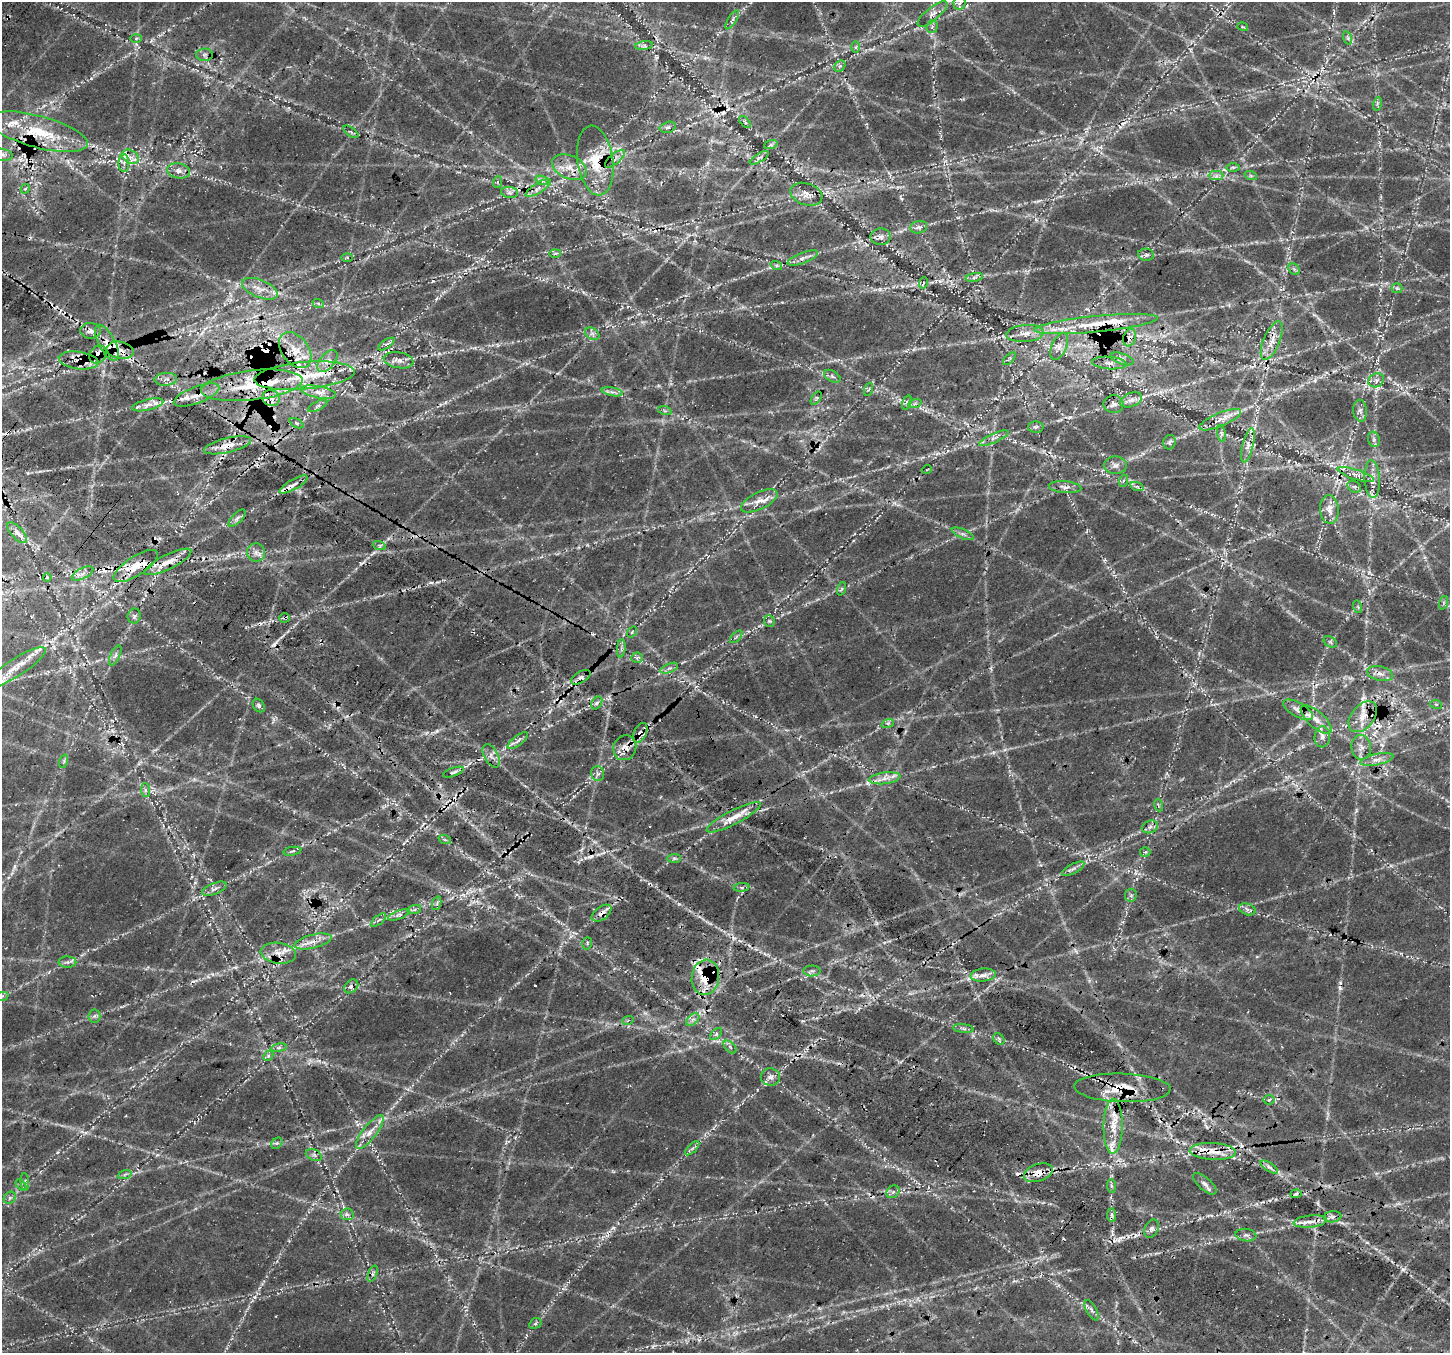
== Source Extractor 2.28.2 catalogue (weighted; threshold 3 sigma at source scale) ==
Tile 6 of 4 x 4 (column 2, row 2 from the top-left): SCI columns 1676-3123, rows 3171-4521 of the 6236 x 6279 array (HDU 1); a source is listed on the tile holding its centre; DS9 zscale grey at full resolution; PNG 1452 x 1355 px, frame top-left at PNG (2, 2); each listed source drawn as its Kron ellipse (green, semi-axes under 4 px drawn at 4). Shown black and unused: <1% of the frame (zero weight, under 3 of 4 exposures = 14% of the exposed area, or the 3 px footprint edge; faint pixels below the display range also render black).
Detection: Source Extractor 2.28.2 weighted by HDU 2 'WHT'; one run over the whole footprint, this tile lists its part. Background 0.0718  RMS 0.008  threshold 0.0359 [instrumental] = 3 sigma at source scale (4.5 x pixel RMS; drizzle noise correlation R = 1.50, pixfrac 1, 0.0396/0.0396 arcsec/px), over >= 5 px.
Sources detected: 286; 1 too faint to see at this stretch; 47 cosmic-ray / hot-pixel residue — neither listed nor drawn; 27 inside a brighter listed object's ellipse — not listed separately; the other 211 listed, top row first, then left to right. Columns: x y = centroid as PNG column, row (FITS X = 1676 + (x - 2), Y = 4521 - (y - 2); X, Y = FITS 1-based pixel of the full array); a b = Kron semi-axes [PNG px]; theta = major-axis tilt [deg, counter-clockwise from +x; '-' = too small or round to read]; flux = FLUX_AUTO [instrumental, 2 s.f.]
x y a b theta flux
959 3 6 6 - 2.2
932 14 18 6 39 5.1
732 20 11 3 58 2.2
932 27 6 5 - 2
1243 27 5 3 - 0.91
136 38 5 4 - 0.98
1348 38 7 4 -72 1.5
644 46 9 4 8 1.7
856 47 6 4 90 1.3
204 55 8 6 0 2.4
840 66 6 5 - 1.7
1377 104 7 4 72 1.4
745 122 7 4 -47 1.4
668 127 8 5 16 2.1
38 132 51 16 -15 41
351 132 9 4 -36 1.4
771 144 7 4 20 1.5
2 155 11 6 -7 3.5
130 157 9 6 -28 4.5
759 158 11 3 32 1.9
615 159 12 5 41 3.4
595 161 35 18 -82 28
124 163 9 5 -89 2.9
569 167 18 11 -24 12
1233 167 7 4 0 1.6
179 171 11 7 -12 4.8
1216 176 7 4 0 2.2
1251 176 6 4 -19 1.3
542 180 7 4 -21 1.9
498 182 6 4 70 1.2
538 188 15 5 33 4.6
25 189 5 4 - 1.3
509 192 8 5 -6 2.7
806 194 16 11 -17 7.6
919 227 8 6 13 2.7
881 237 10 8 1 3.8
555 253 6 4 2 0.97
1146 255 8 6 -7 2.4
347 258 6 4 -1 0.99
803 258 16 5 21 3.9
776 265 6 4 -19 1.3
1294 269 6 5 - 1.5
974 277 9 4 9 2.3
923 283 5 3 - 1.1
1397 288 5 5 - 1.6
260 289 19 9 -22 8.5
318 303 6 3 -20 1.3
1096 324 62 8 6 27
90 331 10 7 -2 4.3
1025 333 19 8 5 7.5
592 334 8 5 -30 2.6
1130 338 9 6 72 3.9
1272 341 21 8 67 9.1
107 343 20 8 -62 10
386 344 9 4 33 1.9
1059 346 14 7 66 5.3
120 350 13 8 -11 9.2
295 350 20 13 -53 14
98 354 9 8 - 12
1009 359 8 4 45 1.7
1122 359 12 5 -18 3
79 360 20 8 -7 9.5
399 360 15 8 -10 5.2
327 361 13 7 49 5.2
1109 363 17 6 -4 5.1
305 376 50 13 5 37
832 376 9 5 -30 2.1
166 379 11 6 4 3.8
1376 380 8 6 26 3
252 385 51 15 7 41
869 389 7 4 70 1.5
318 392 18 6 -11 6.3
612 392 11 3 -10 2.4
196 395 24 8 21 9.3
271 398 9 8 - 5.3
816 398 7 4 53 1.2
1131 400 11 7 22 4.3
907 403 7 4 71 1.8
915 403 7 4 20 1.7
1114 404 10 9 - 3.4
148 405 16 5 13 5.6
318 406 10 4 28 2.2
665 411 7 4 -18 1.3
1360 411 11 6 -85 3.3
1220 420 22 7 23 7.8
297 423 8 4 -27 1.3
1036 427 7 5 1 2
1221 434 8 4 -81 1.6
994 438 16 4 24 3.8
1374 439 8 6 -72 2.1
1170 442 7 6 - 1.7
228 445 24 7 13 10
1248 445 18 5 76 5.1
1115 465 11 8 1 3.8
927 469 5 3 - 0.66
1356 475 19 5 -17 5.3
1372 479 19 7 -86 7
1123 481 6 4 72 1.3
293 485 16 5 30 4.4
1065 487 16 6 -4 4.2
1137 487 7 4 -19 1.6
1354 487 7 5 -29 1.8
759 501 20 8 26 7.6
1329 509 14 9 -85 7.9
237 518 11 5 45 2.8
17 533 13 6 -48 4.2
963 534 12 4 -23 2.5
379 545 7 4 -19 1.3
256 552 9 9 - 4.3
168 562 26 7 26 12
136 566 26 9 33 18
83 574 12 5 27 3.9
47 577 4 3 - 0.8
841 589 7 4 70 1.3
1443 603 7 4 71 1.5
1358 607 6 4 -72 1.2
134 616 7 6 - 2.2
285 618 5 4 - 1.3
769 621 5 5 - 1.5
632 632 6 3 54 0.91
736 637 8 3 45 1.3
1330 642 7 5 -33 1.5
621 648 9 3 85 1.9
115 655 11 4 66 2.2
637 658 6 5 - 1.9
16 668 35 8 33 14
669 668 9 4 21 2.3
1380 674 13 7 -14 4.5
581 677 11 5 30 4.1
597 703 7 5 57 1.9
1436 704 6 4 -17 1.2
259 705 7 5 -55 2.1
1298 710 16 7 -29 5.9
1363 717 17 11 51 11
1316 719 19 8 -41 7.6
888 723 6 4 18 1.6
640 733 10 6 64 4.2
1322 737 10 8 84 3.7
518 741 12 4 36 3.6
1361 747 12 9 -82 5.3
625 748 13 11 65 8.2
491 756 13 7 -62 4.4
1377 759 17 5 12 4.9
64 761 7 4 72 1.5
453 772 11 4 19 2
598 774 7 6 - 2.3
885 778 16 5 8 5.9
145 790 7 4 -89 1.7
1158 805 6 3 -71 1.1
734 817 30 7 27 12
1150 827 8 6 22 2.7
445 840 6 4 -19 1.3
292 851 9 2 10 1.2
1145 852 5 5 - 1.1
674 858 7 4 1 1.6
1073 869 12 5 29 2.6
741 887 8 4 6 1.5
214 889 13 5 22 3.1
1131 895 6 6 - 1.9
437 903 7 4 72 1.5
1247 909 8 5 -19 2.6
414 910 7 4 19 1.6
602 913 11 6 36 4.8
399 915 11 3 19 2.2
378 920 9 3 40 1.5
313 941 19 7 14 7.4
587 943 6 5 - 1.3
278 953 18 10 -8 8.6
67 962 9 5 0 2.6
812 971 8 5 0 2.2
983 975 12 6 6 5
705 977 18 13 83 22
351 986 8 6 43 2.9
2 996 7 4 19 1.4
94 1016 6 6 - 1.9
628 1020 6 3 20 1
693 1020 8 5 44 2.5
963 1028 10 4 -6 2
716 1034 7 4 46 1.7
999 1039 6 5 - 1.4
730 1047 8 4 -45 2
279 1048 8 4 9 1.8
268 1056 6 4 47 1.3
770 1077 10 8 -13 4.1
1122 1088 48 14 -2 27
1269 1100 5 5 - 1.3
1113 1126 27 9 89 16
370 1132 21 7 52 8
277 1143 6 5 - 1.6
692 1148 9 3 45 1.9
1213 1151 23 8 -3 14
314 1155 8 5 -24 2.3
1269 1167 10 4 -33 2.5
1038 1173 15 8 18 11
125 1174 7 4 20 1.4
25 1182 9 2 -85 1.1
1205 1184 14 6 -41 3.6
21 1185 6 4 -48 1.4
1111 1186 7 4 -88 1.4
893 1192 7 5 43 2.2
1296 1194 6 4 7 1.5
10 1198 6 5 - 1.9
347 1214 6 6 - 2.1
1112 1215 7 4 -89 1.9
1332 1217 9 5 8 2.9
1310 1221 17 6 5 6.4
1151 1229 10 6 63 3
1246 1235 10 6 -6 2.8
373 1274 8 4 70 2
1092 1310 11 5 -62 2.7
535 1323 6 5 - 1.5
Overlapping masked pixels (flux is a lower limit): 31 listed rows (the first 20) at x y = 38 132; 595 161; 1096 324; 1130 338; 107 343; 120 350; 98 354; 79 360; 305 376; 252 385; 196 395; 228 445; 1372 479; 1354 487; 168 562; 136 566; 83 574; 285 618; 1298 710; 640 733
Isophote crosses this tile's border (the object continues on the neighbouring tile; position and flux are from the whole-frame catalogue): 2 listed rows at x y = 2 155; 2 996
Unlisted compact peaks at least as high as the median listed source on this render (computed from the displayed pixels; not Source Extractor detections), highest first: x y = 1403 1269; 679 904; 437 731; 91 78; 57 1152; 255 1297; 373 553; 583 292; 228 555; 499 999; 40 471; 1314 315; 438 582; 993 752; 782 302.